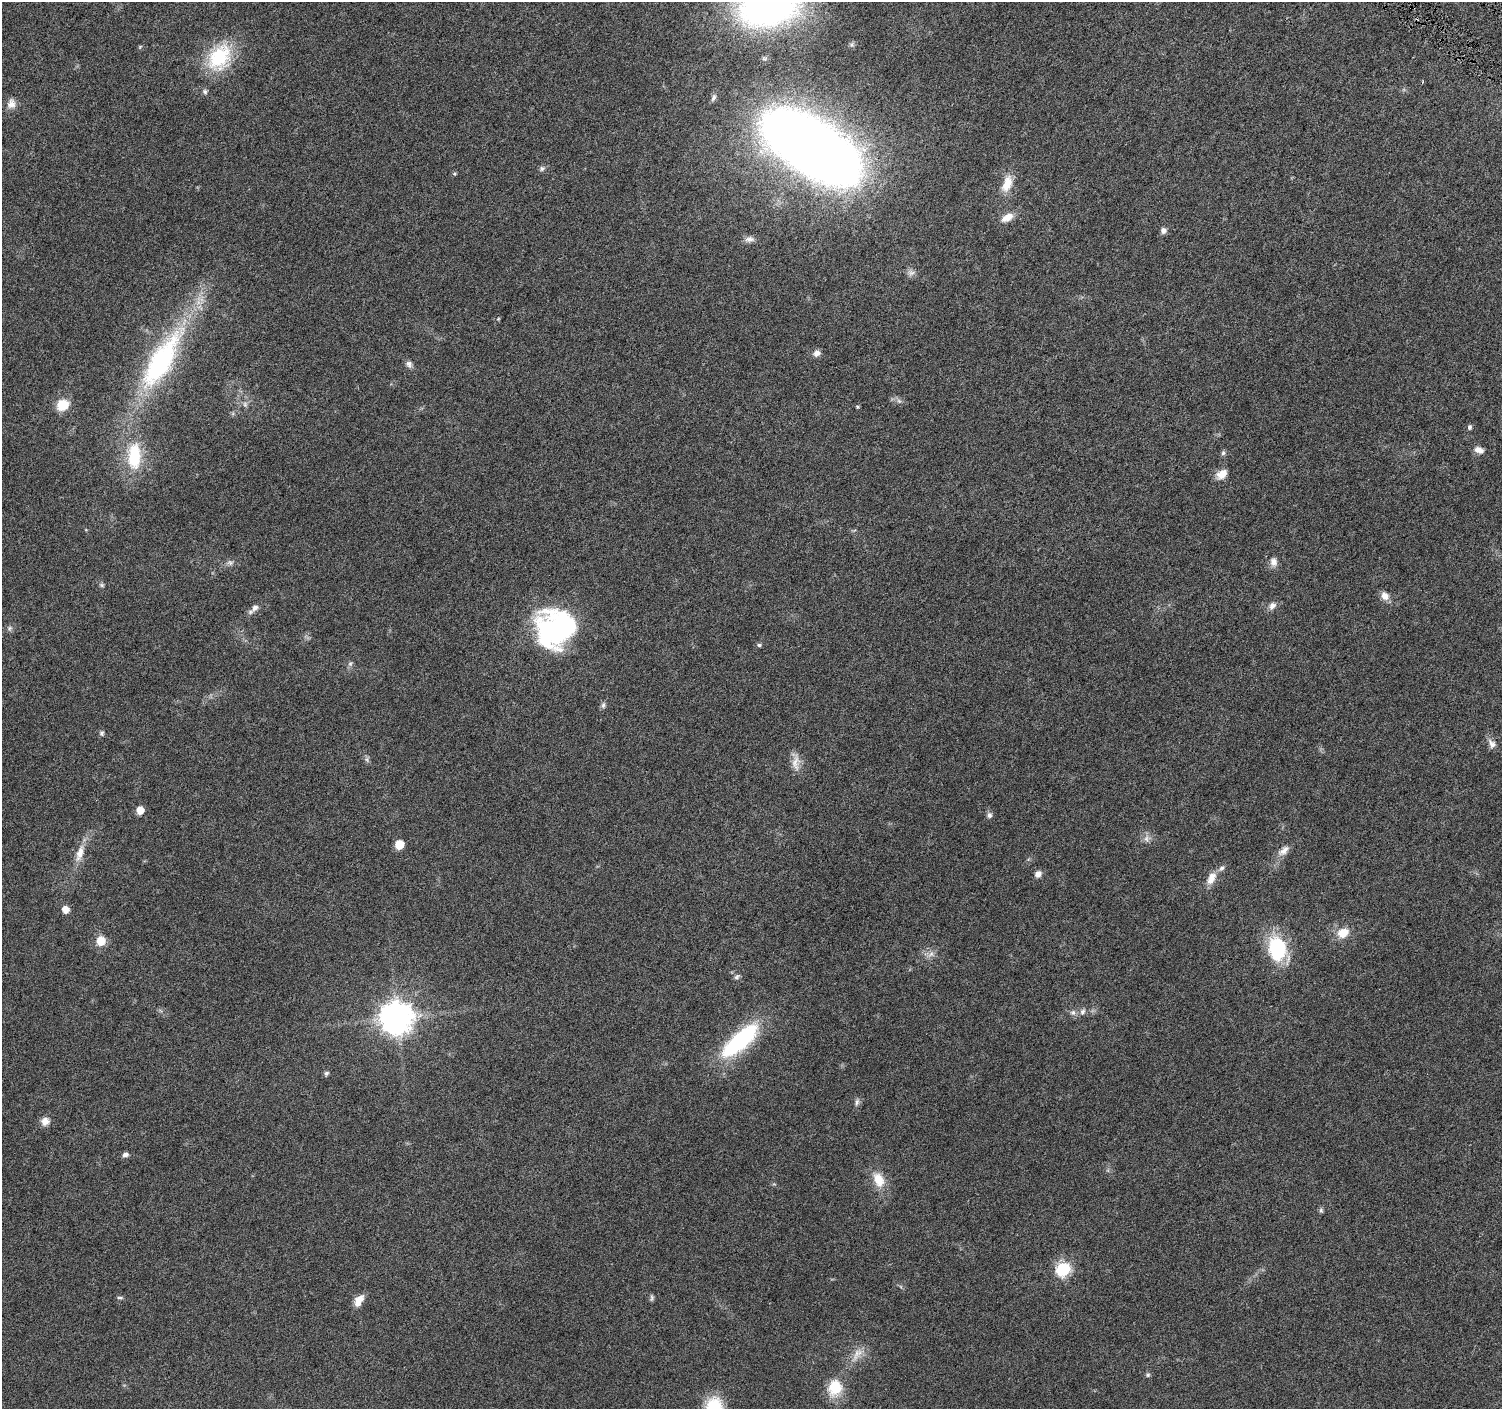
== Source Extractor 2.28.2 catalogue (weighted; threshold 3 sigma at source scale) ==
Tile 10 of 4 x 4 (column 2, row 3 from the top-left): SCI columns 1511-3010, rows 1658-3064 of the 6015 x 6062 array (HDU 1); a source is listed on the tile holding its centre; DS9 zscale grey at full resolution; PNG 1504 x 1411 px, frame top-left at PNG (2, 2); no overlay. Shown black and unused: <1% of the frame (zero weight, under 4 of 8 exposures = <1% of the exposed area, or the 3 px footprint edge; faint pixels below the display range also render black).
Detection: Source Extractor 2.28.2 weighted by HDU 2 'WHT'; one run over the whole footprint, this tile lists its part. Background 0.0257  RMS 0.0024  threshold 0.00983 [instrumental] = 3 sigma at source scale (4.09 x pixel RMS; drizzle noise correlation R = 1.36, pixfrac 0.8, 0.0396/0.0396 arcsec/px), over >= 5 px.
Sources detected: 72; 1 too faint to see at this stretch — not listed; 1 inside a brighter listed object's ellipse — not listed separately; the other 70 listed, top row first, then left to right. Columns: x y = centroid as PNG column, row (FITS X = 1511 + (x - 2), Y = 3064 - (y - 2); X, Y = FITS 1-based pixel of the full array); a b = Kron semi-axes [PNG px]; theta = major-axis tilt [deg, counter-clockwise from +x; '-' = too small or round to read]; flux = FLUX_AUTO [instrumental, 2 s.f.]
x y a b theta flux
768 7 49 31 14 100
140 47 6 4 56 0.24
219 57 35 25 55 13
205 92 7 6 - 0.48
714 98 10 5 63 0.55
11 104 14 10 81 1.6
811 147 60 27 -33 610
542 168 8 6 60 0.53
1007 184 24 12 70 3.7
1007 217 17 9 29 2.2
1163 231 6 6 - 1
749 239 12 7 5 0.96
817 353 9 8 - 1.1
161 360 89 28 59 39
409 364 10 7 -54 0.88
245 404 8 6 -70 0.61
62 405 12 10 34 5
858 407 5 4 - 0.26
1469 427 6 5 - 0.5
1479 450 11 7 -18 1.3
1223 453 7 6 - 0.45
134 456 35 17 88 11
1222 474 14 9 37 2.2
1273 562 11 9 -79 1.4
230 563 10 7 -15 0.77
102 585 8 5 -27 0.39
1385 596 11 9 -51 1.6
1272 606 11 8 43 1.2
255 608 11 8 44 1.1
9 628 7 6 - 0.52
555 629 42 38 40 38
759 645 7 5 8 0.42
350 664 6 6 - 0.46
603 705 9 6 80 0.56
101 733 6 6 - 0.45
1492 744 12 8 -56 1.3
367 759 8 4 -90 0.47
796 762 25 10 89 2.2
140 810 6 6 - 2.7
989 815 8 7 - 0.67
1146 839 11 6 -90 0.99
399 844 6 6 - 5.7
1284 850 18 8 46 1.7
80 853 26 9 73 3
1038 874 9 7 44 1.1
1211 878 16 9 63 2.4
65 910 6 6 - 2
1343 933 15 11 29 3.2
101 941 10 10 - 3
1277 948 28 19 -83 15
931 954 9 6 31 0.94
737 977 9 5 34 0.49
1083 1011 9 7 46 0.81
1073 1012 8 8 - 0.8
396 1018 11 11 - 330
740 1041 49 16 43 26
326 1073 6 6 - 0.49
857 1102 11 5 79 0.69
45 1121 10 10 - 1.6
125 1154 7 5 14 0.76
878 1180 20 13 -65 4.2
1321 1210 7 6 - 0.42
1063 1269 7 7 - 33
120 1298 9 3 -4 0.36
652 1298 9 4 -88 0.42
359 1301 16 9 60 2.2
857 1354 26 9 57 2.7
1148 1375 6 5 - 0.4
835 1388 19 16 76 6.4
714 1407 25 20 80 9.7
Isophote crosses this tile's border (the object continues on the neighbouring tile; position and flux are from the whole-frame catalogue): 2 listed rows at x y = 768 7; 714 1407